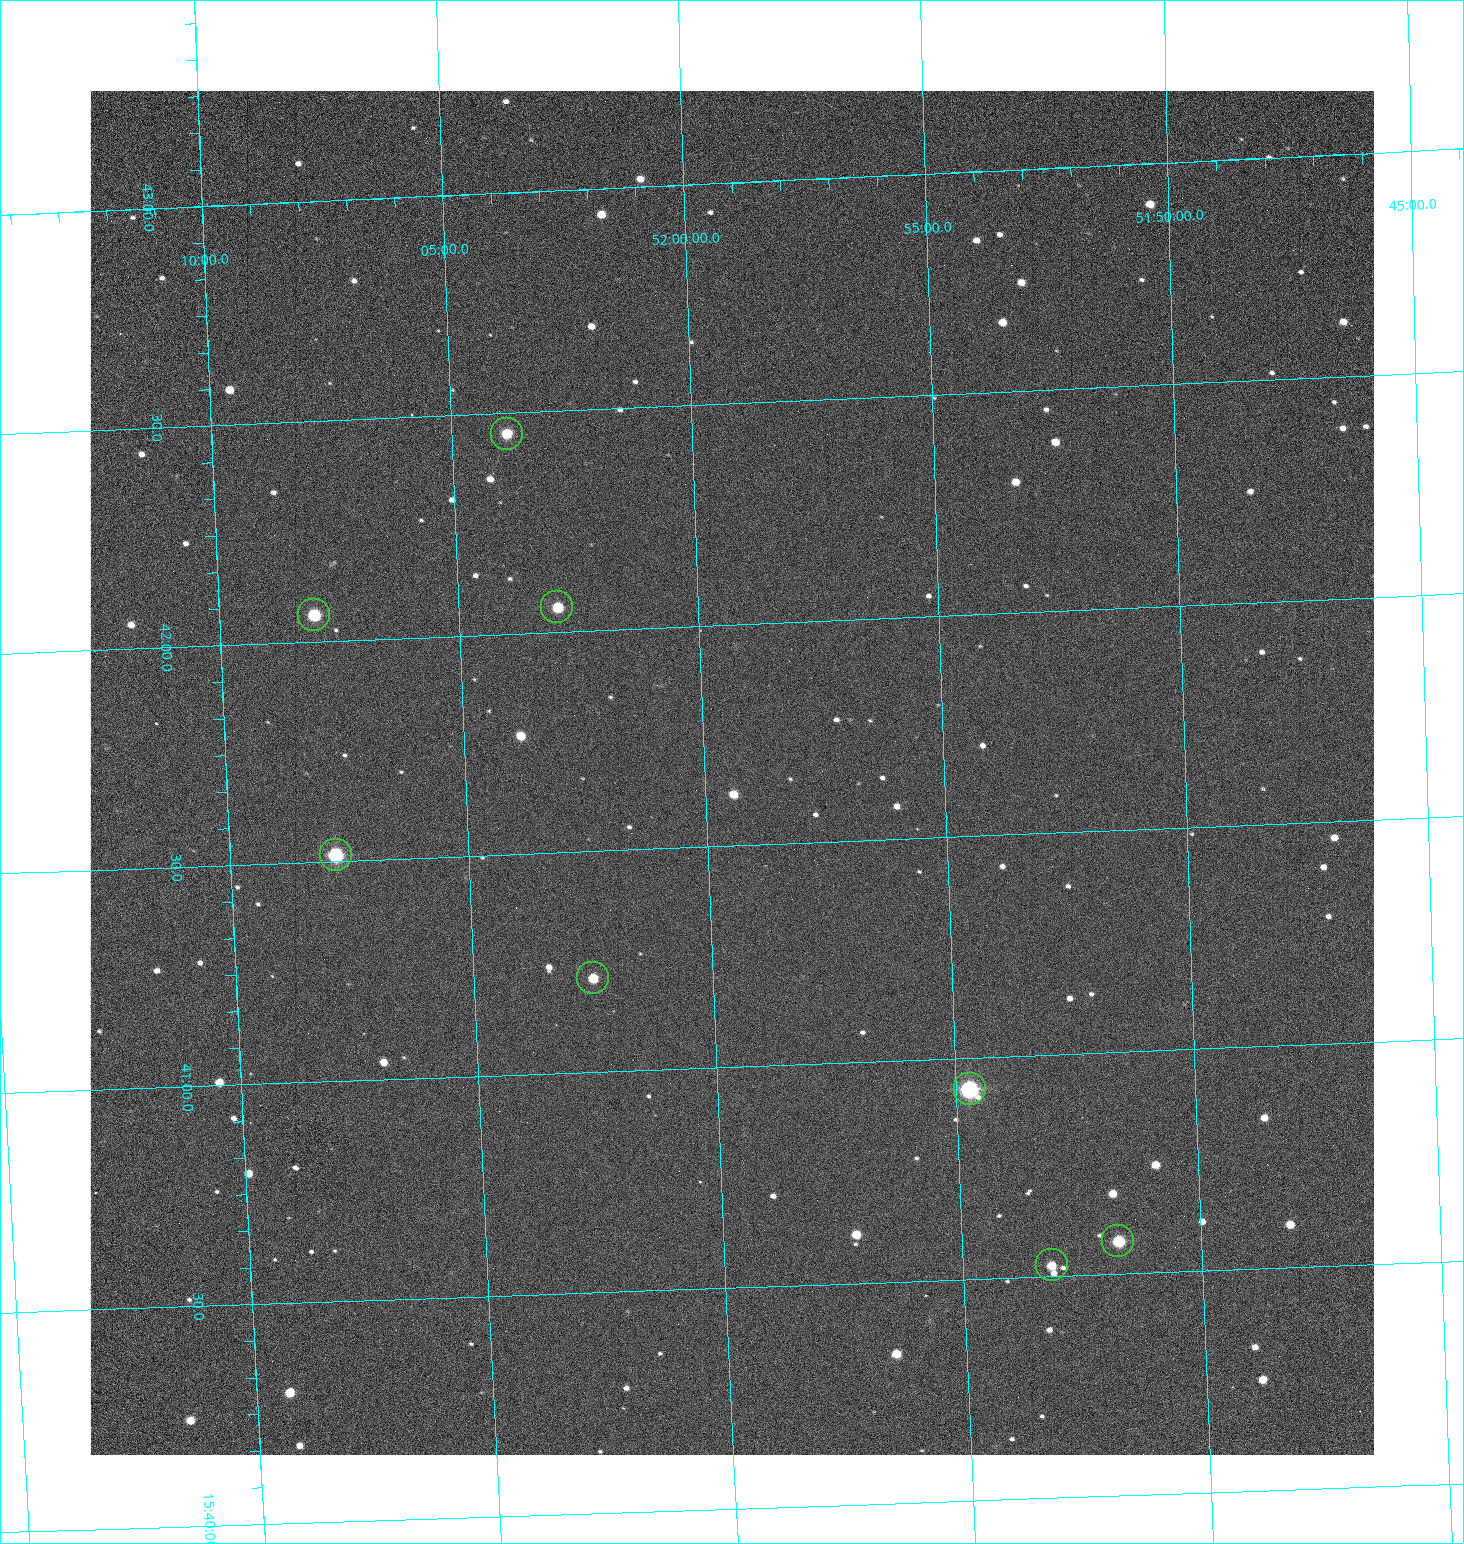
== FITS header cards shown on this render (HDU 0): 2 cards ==
NAXIS1  =                 1284 /fastest changing axis
NAXIS2  =                 1364 /next to fastest changing axis

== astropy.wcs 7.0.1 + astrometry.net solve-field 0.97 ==
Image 1284 x 1364 px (HDU 0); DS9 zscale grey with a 90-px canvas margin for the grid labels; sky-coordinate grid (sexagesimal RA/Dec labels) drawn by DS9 from the SOLVED WCS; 8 Tycho-2 reference stars matched to detected sources circled (green)
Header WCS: RA---TAN/DEC--TAN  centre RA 15:41:40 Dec +51:59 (235.42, +51.99 deg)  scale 1.26 arcsec/px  FOV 26.9' x 28.5'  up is +92 deg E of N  parity flipped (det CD > 0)
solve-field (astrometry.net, Tycho-2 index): VERIFIED the header's WCS against the Tycho-2 star catalogue (8 matches, 0 conflicts) and refined it, rather than solving blind
Solved WCS: RA---TAN-SIP/DEC--TAN-SIP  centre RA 15:41:40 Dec +51:59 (235.42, +51.99 deg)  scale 1.25 arcsec/px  FOV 26.8' x 28.5'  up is +92 deg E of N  parity flipped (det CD > 0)
The solver's refit moves the header's centre by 0.66 arcsec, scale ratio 0.9972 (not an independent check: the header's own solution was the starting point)
Tycho-2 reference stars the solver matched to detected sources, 8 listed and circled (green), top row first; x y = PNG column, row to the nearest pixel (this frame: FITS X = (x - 90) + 1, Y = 1364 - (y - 91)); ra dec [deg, ICRS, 3 dp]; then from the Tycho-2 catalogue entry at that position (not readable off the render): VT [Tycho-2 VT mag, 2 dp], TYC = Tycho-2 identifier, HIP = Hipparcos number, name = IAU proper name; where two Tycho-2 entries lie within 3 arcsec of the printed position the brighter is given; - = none
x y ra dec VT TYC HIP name
507 434 235.614 +52.064 11.61 3489-1132-1 - -
557 607 235.514 +52.049 11.19 3489-1407-1 - -
314 615 235.515 +52.133 11.12 3489-1380-1 - -
336 855 235.378 +52.130 9.31 3489-1322-1 76850 -
593 978 235.303 +52.042 11.52 3489-958-1 - -
970 1089 235.232 +51.912 9.59 3489-824-1 - -
1118 1241 235.143 +51.862 10.97 3489-1016-1 - -
1052 1265 235.131 +51.886 12.29 3489-908-1 - -